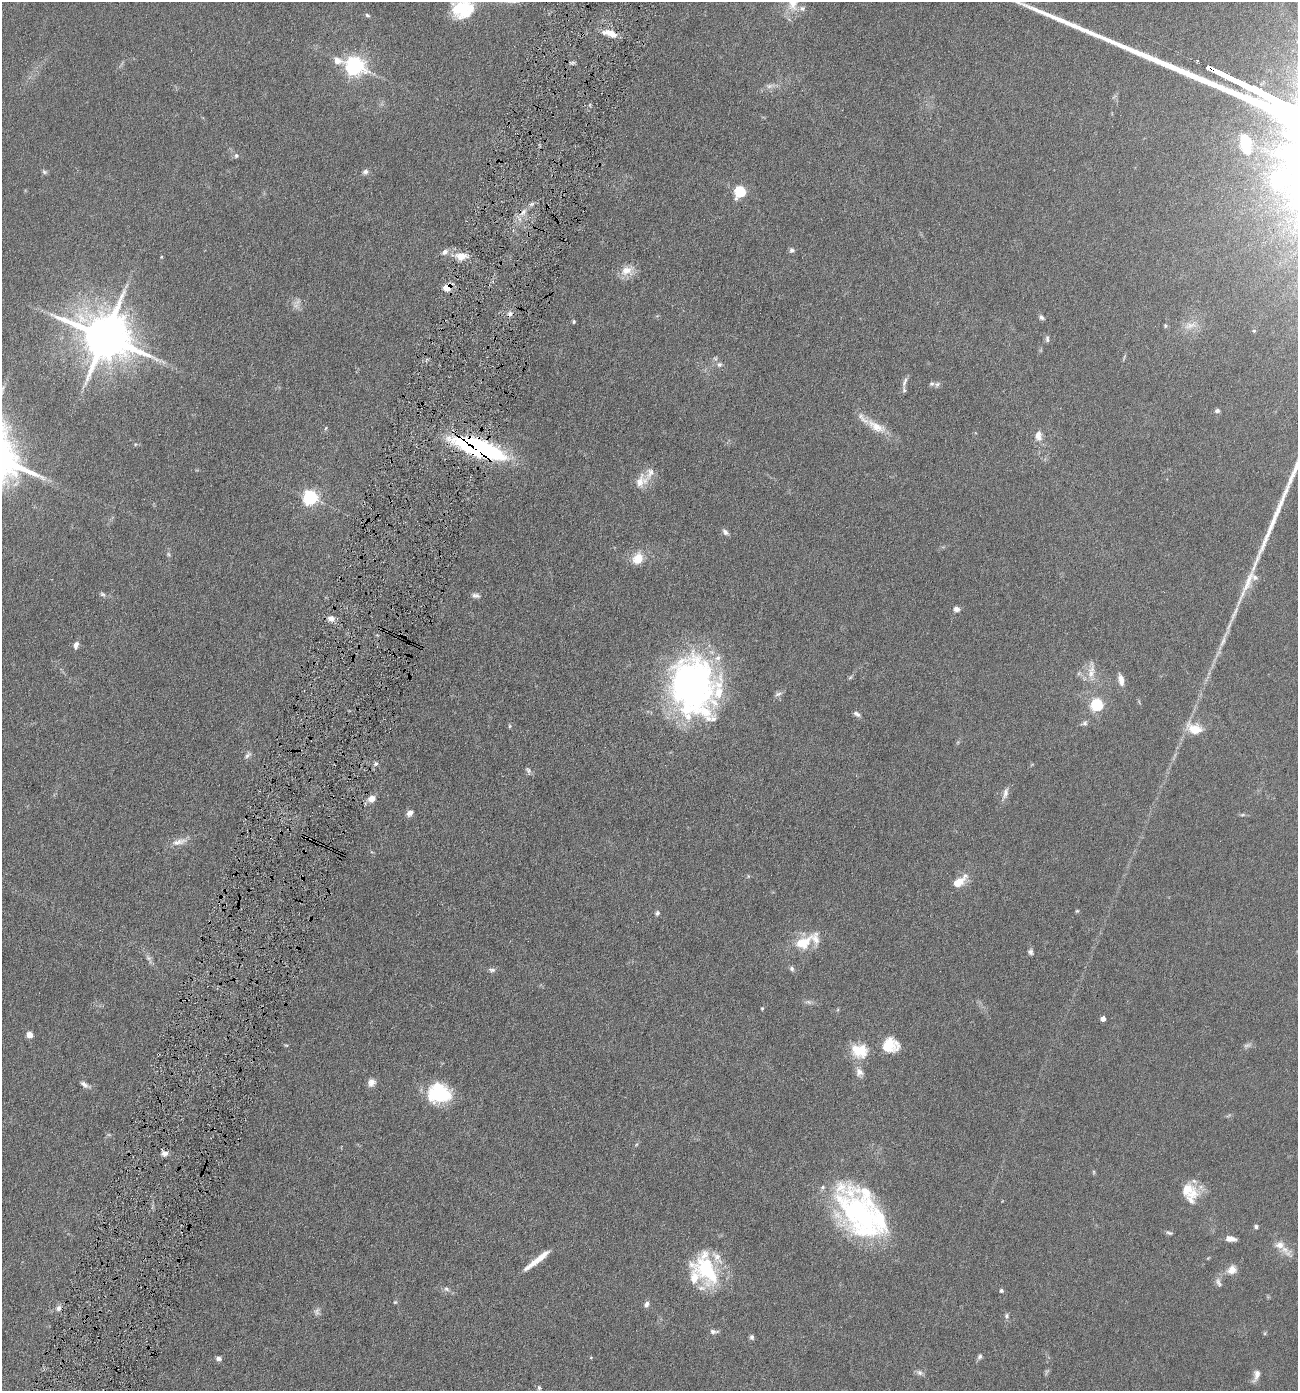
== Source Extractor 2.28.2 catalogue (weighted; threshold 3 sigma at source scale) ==
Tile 7 of 4 x 4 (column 3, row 2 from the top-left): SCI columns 2734-4029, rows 2779-4167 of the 5598 x 5556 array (HDU 1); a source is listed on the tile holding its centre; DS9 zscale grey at full resolution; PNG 1300 x 1393 px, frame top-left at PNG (2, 2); no overlay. Shown black and unused: <1% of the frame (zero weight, under 4 of 8 exposures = <1% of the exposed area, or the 3 px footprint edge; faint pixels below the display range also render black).
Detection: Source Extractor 2.28.2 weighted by HDU 2 'WHT'; one run over the whole footprint, this tile lists its part. Background 0.062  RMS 0.0055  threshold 0.0225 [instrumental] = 3 sigma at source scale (4.09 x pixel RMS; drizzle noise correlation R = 1.36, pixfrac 0.8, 0.05/0.05 arcsec/px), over >= 5 px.
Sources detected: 137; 8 too faint to see at this stretch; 1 cosmic-ray / hot-pixel residue — not listed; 18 inside a brighter listed object's ellipse — not listed separately; the other 110 listed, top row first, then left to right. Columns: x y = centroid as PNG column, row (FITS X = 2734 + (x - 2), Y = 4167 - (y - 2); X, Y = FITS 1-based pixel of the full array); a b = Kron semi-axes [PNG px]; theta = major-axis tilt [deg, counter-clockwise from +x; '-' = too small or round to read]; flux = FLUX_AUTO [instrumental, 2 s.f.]
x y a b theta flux
793 2 25 15 85 11
462 9 27 25 87 23
367 15 6 4 -19 0.81
610 34 19 7 -19 6.5
354 65 9 7 -17 270
770 86 15 6 10 2.6
1246 144 26 14 -79 18
236 155 6 6 - 1.2
44 172 7 6 - 0.99
365 172 8 7 - 1.6
1278 180 8 7 - 70
740 191 6 6 - 49
523 212 13 8 57 4.2
792 250 7 6 - 1.3
445 252 9 7 31 2.4
461 256 15 8 3 6.3
161 257 4 4 - 0.5
627 270 20 13 22 6.4
447 287 11 8 31 5.6
1041 317 7 5 -39 1.2
574 321 4 4 - 0.76
1191 325 22 10 14 5.7
1165 326 6 5 - 0.7
1254 331 5 4 - 0.67
105 336 15 13 -25 2800
1047 339 9 5 -85 1.2
719 364 7 6 - 1.6
905 382 15 5 72 1.8
937 384 8 6 31 1.3
1217 410 6 5 - 1.6
876 426 31 12 -30 9.3
326 428 5 4 - 0.56
1038 436 15 10 -86 4
135 444 6 5 - 0.66
479 448 40 12 -19 120
641 481 22 16 51 6.8
310 497 6 6 - 110
725 532 9 6 -46 1.6
168 554 6 5 - 0.81
638 558 14 11 51 8.1
103 594 8 5 -30 1.1
476 595 11 6 -10 1.7
957 609 7 6 - 2.2
331 618 8 7 - 3.2
1224 639 42 6 67 7
76 645 9 6 74 2.1
1091 670 29 9 86 6.4
850 677 6 5 - 0.7
1121 680 14 7 -77 3.9
693 687 60 43 -80 180
778 694 11 5 17 1.4
1097 704 6 6 - 68
857 714 11 5 -31 1.5
1084 723 10 6 29 1.5
510 726 6 4 90 0.6
1194 729 21 13 -19 9.3
247 755 12 5 48 1.5
376 764 6 4 2 0.94
528 770 11 6 -70 1.3
1005 793 19 6 71 2.8
372 799 10 8 24 3.8
410 813 9 6 41 2.4
1242 815 8 4 -7 0.86
179 842 26 8 15 4.7
748 876 5 3 - 0.53
959 882 19 9 38 8.3
1077 911 5 4 - 0.55
657 913 7 6 - 1.2
803 943 28 16 29 13
1031 952 9 7 -58 1.4
148 958 9 5 -27 1.2
792 969 7 6 - 1.1
492 970 10 6 -3 1.5
762 1008 4 3 - 0.49
1103 1018 4 4 - 3.3
29 1035 5 5 - 7.4
286 1045 5 4 - 0.55
890 1045 17 16 - 13
859 1051 19 15 -13 13
859 1072 12 10 -62 3.2
371 1082 10 9 - 2.8
85 1085 15 6 -30 2.3
439 1093 23 19 -6 32
165 1153 8 7 - 2.7
1094 1172 6 4 -90 0.56
1187 1189 21 16 35 9.1
861 1215 68 35 -52 100
1256 1227 6 5 - 0.99
1169 1233 11 5 -18 1.1
1231 1239 11 6 -7 3.3
1280 1245 16 11 -9 5.5
537 1260 35 6 38 8.2
706 1269 42 26 -66 37
1232 1270 13 10 35 4.7
1218 1282 15 7 -63 2.1
446 1289 8 7 - 1.5
1001 1290 5 4 - 1.1
395 1302 5 5 - 0.57
647 1304 7 6 - 1.8
58 1308 8 7 - 2
1007 1316 7 6 - 1.2
714 1331 11 5 -2 1.5
1265 1333 6 4 71 0.56
752 1337 6 5 - 1.2
591 1357 4 3 - 0.36
980 1357 8 6 65 1.3
219 1358 6 5 - 1.8
920 1373 10 6 -26 1.7
1256 1375 16 7 73 2.9
539 1388 7 5 -75 0.98
Overlapping masked pixels (flux is a lower limit): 4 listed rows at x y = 610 34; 523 212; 447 287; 479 448
Isophote crosses this tile's border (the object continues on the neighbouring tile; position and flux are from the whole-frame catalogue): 2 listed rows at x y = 793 2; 462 9